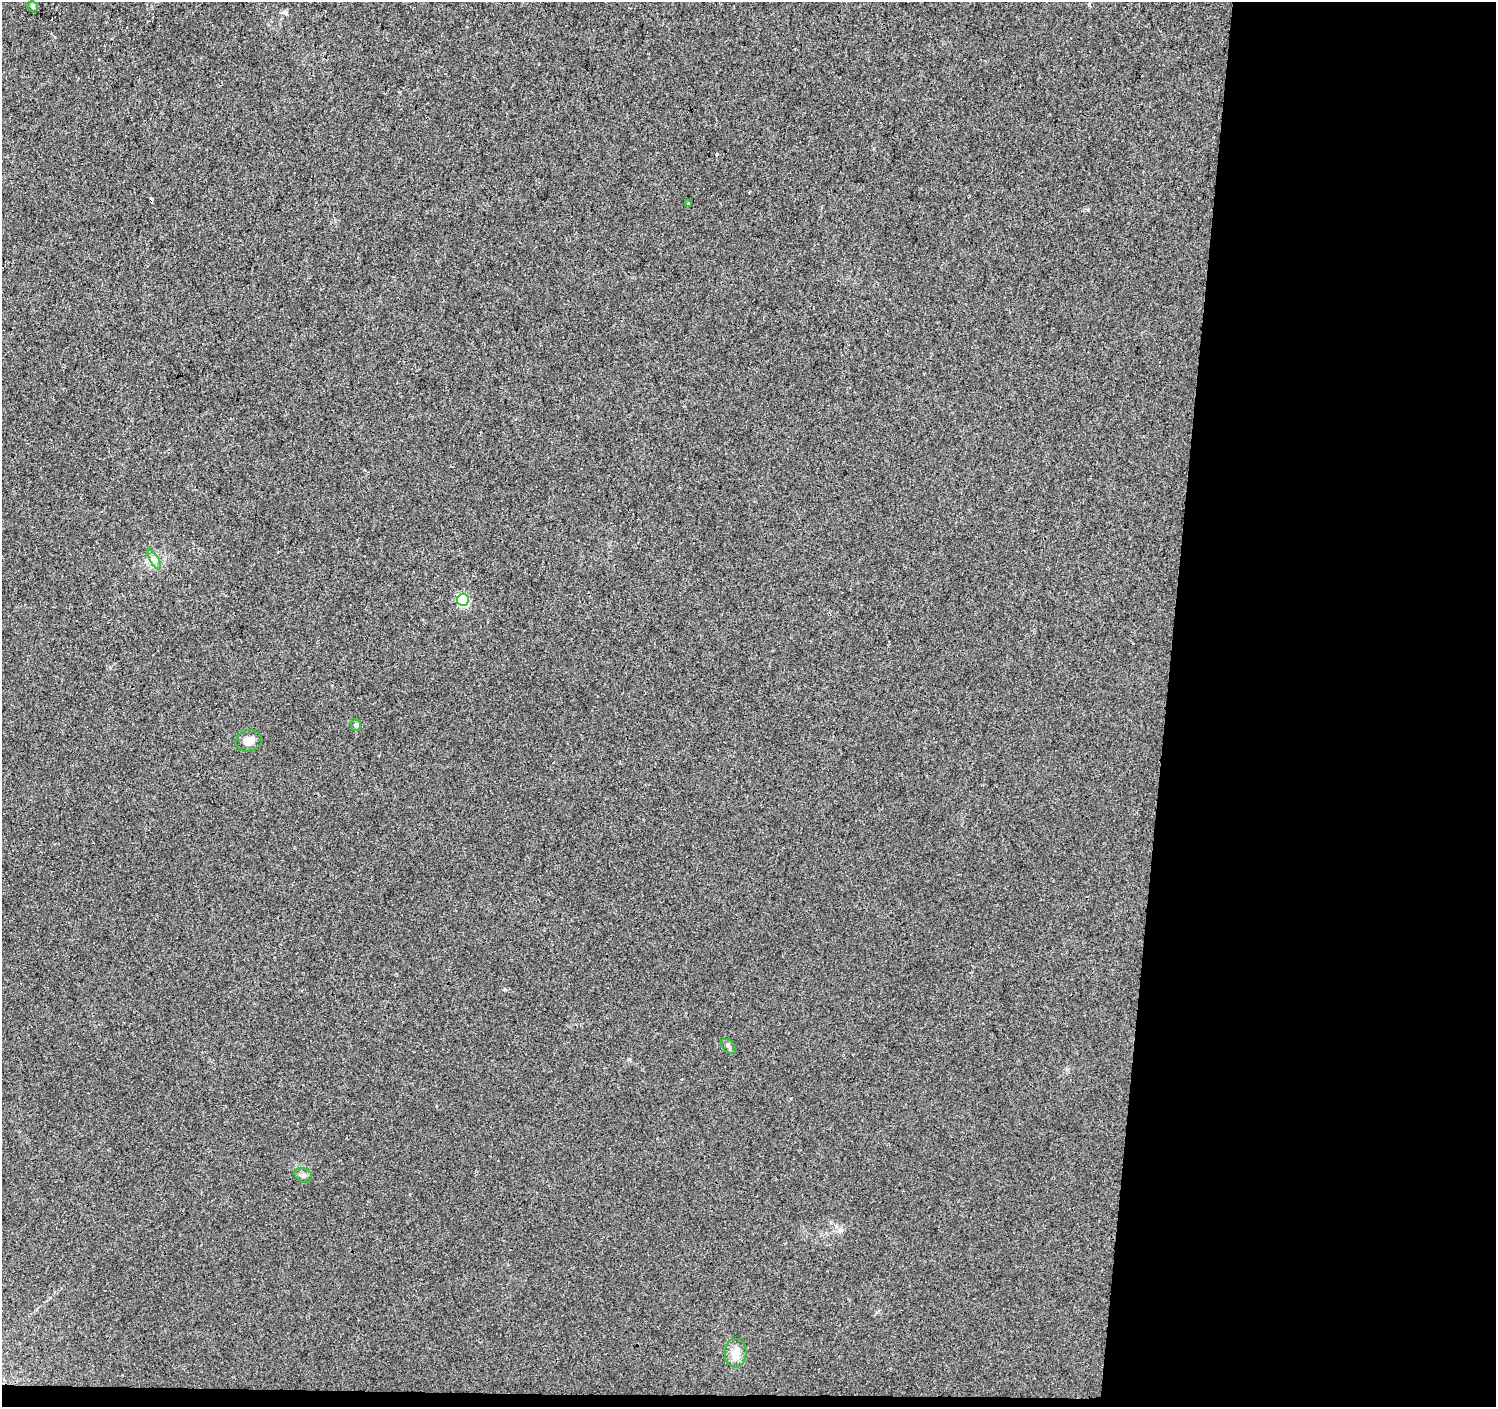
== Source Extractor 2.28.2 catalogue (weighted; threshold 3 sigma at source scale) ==
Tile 9 of 3 x 3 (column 3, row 3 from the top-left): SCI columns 2997-4490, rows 283-1687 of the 4490 x 4726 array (HDU 1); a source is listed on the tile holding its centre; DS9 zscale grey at full resolution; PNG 1498 x 1409 px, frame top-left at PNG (2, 2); each listed source drawn as its Kron ellipse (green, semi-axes under 4 px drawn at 4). Shown black and unused: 23% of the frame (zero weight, under 3 of 4 exposures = <1% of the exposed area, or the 3 px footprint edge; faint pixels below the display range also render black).
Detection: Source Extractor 2.28.2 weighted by HDU 2 'WHT'; one run over the whole footprint, this tile lists its part. Background 0.00866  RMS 0.0039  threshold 0.0176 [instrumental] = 3 sigma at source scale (4.5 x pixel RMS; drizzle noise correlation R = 1.50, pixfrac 1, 0.0396/0.0396 arcsec/px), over >= 5 px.
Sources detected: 9; all 9 listed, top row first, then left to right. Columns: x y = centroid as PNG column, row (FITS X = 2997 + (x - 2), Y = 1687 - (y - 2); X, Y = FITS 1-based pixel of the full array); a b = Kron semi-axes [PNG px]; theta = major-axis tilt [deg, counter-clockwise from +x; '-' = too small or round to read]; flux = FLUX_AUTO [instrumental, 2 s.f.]
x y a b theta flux
33 7 6 4 -47 0.55
688 204 3 3 - 0.63
154 559 11 3 -61 1.1
463 600 6 6 - 33
356 725 5 5 - 1.2
249 741 13 11 12 2.9
729 1046 9 5 -45 0.85
303 1175 9 6 -26 1.3
736 1353 14 11 89 4.1